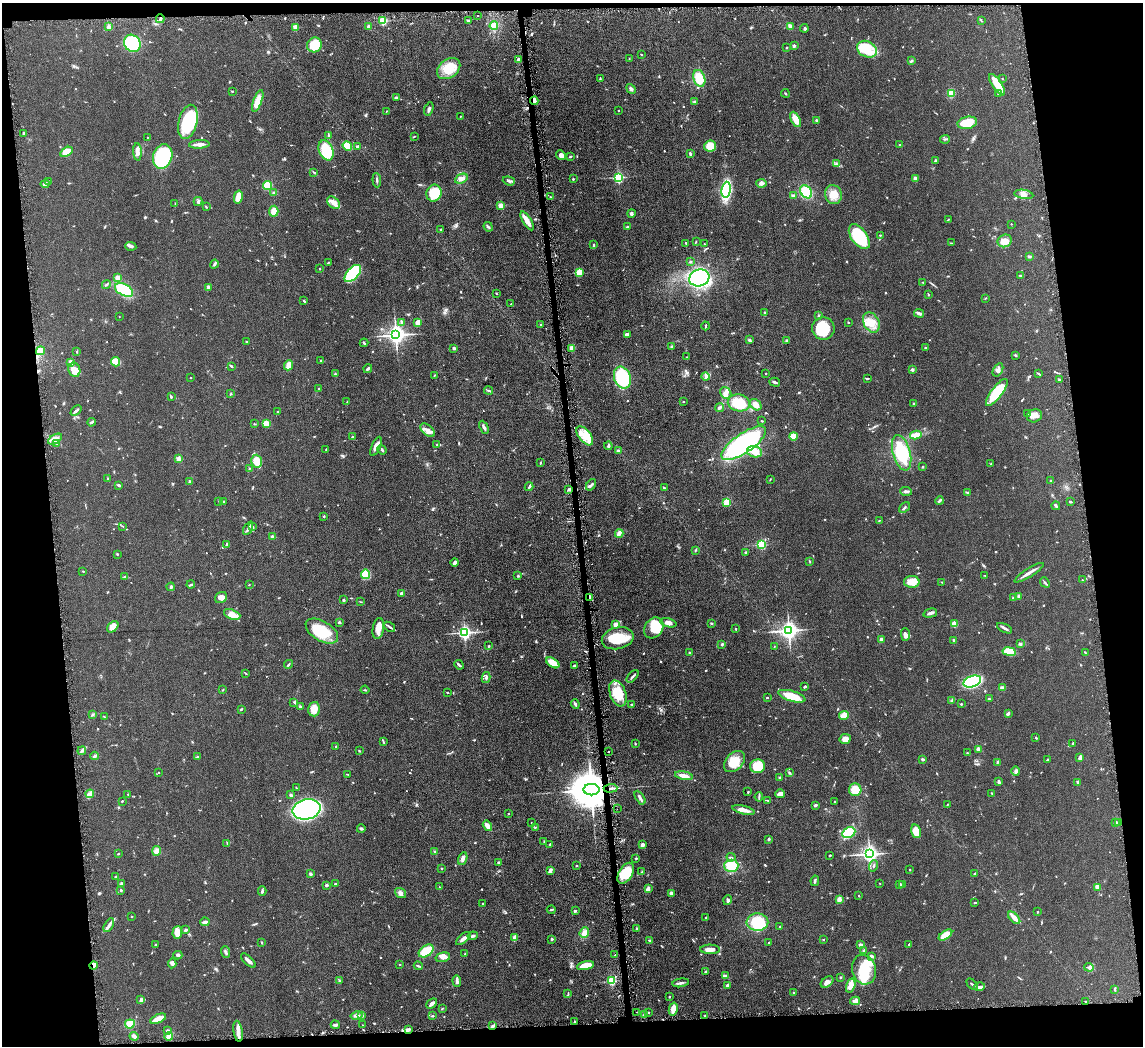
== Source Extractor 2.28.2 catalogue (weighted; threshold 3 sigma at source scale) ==
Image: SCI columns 1-4562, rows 128-4301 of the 4565 x 4533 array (HDU 1 of 3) = the unmasked area's bounding box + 8 px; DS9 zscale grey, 4 x 4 block average (1 PNG px = mean of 4 x 4 image px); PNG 1145 x 1048 px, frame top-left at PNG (2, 3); each listed source drawn as its Kron ellipse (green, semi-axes under 4 px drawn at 4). Shown black and unused: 13% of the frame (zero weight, under 3 of 6 exposures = <1% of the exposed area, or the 3 px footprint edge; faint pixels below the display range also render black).
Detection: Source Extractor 2.28.2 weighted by HDU 2 'WHT'. Background 0.0616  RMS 0.0057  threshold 0.0235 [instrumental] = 3 sigma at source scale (4.09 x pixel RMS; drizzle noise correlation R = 1.36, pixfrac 0.8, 0.05/0.05 arcsec/px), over >= 5 px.
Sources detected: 892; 3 too faint to see at this stretch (4 x 4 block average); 3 inside a brighter object's white glare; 7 cosmic-ray / hot-pixel residue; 2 long thin detections or spike segments (spike, bleed or trail) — neither listed nor drawn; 13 coinciding with a brighter row at this scale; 45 inside a brighter listed object's ellipse — not listed separately; of the other 819, all 500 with FLUX_AUTO >= 1.77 (the completeness limit of this list) listed and drawn (319 fainter detections not listed), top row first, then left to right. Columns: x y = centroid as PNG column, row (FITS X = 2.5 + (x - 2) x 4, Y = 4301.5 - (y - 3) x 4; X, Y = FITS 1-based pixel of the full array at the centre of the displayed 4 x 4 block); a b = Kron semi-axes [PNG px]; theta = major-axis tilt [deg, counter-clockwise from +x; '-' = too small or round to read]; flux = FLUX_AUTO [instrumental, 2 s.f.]
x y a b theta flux
477 16 2 2 - 1.9
160 19 4 2 - 5.4
383 21 2 2 - 260
468 21 3 2 - 5
981 21 3 2 - 2.6
494 25 4 4 - 33
368 26 3 3 - 5.1
790 26 4 3 - 14
108 27 4 4 - 6.5
295 27 2 2 - 87
804 28 4 3 - 3.8
132 43 9 8 - 250
314 45 8 7 - 88
794 46 2 2 - 24
787 48 2 2 - 2.5
867 49 10 8 -26 61
641 55 3 2 - 2
629 58 2 2 - 2.1
518 59 3 2 - 14
911 61 4 3 - 4.3
449 69 13 9 37 68
600 78 3 2 - 2.7
699 78 9 5 -73 63
1002 78 2 2 - 2.1
997 85 12 5 -56 55
631 89 5 3 - 7.4
232 91 2 2 - 2
785 93 4 2 - 2.6
951 93 4 3 - 28
998 93 2 2 - 2.4
396 98 3 3 - 3.8
258 101 11 4 69 48
534 101 4 2 - 21
694 101 3 2 - 3.6
429 109 7 3 72 7.6
618 110 2 2 - 2.3
386 111 2 2 - 2
460 116 2 2 - 2
795 119 8 4 -64 35
817 120 2 2 - 16
188 122 17 9 77 190
967 123 10 6 12 73
23 134 3 2 - 3.2
328 136 3 2 - 2.2
147 137 2 2 - 1.8
414 137 4 2 - 1.9
945 139 5 2 - 3.9
199 144 10 2 3 22
900 145 3 2 - 3.1
347 146 5 3 - 59
710 146 6 5 - 46
357 147 3 2 - 4.4
326 150 10 7 -67 130
67 152 7 4 31 42
137 152 8 3 -87 18
690 154 4 2 - 4.1
561 155 5 4 - 16
163 156 12 9 73 250
571 156 3 2 - 3.4
935 161 3 2 - 2.9
836 164 3 2 - 2.7
314 172 4 2 - 2.9
618 177 2 2 - 440
461 179 6 4 27 15
573 179 2 2 - 7.8
915 179 4 3 - 13
377 180 7 2 -86 5.6
509 181 6 3 -17 7.2
48 182 3 2 - 6.4
761 183 5 3 - 13
45 184 4 3 - 6.1
268 185 4 4 - 57
726 190 8 4 84 320
806 192 7 5 -53 95
274 193 3 2 - 2.7
434 193 9 7 70 92
1024 194 9 4 -9 15
793 195 4 3 - 4.5
833 195 9 8 - 35
238 197 6 3 78 44
550 197 3 2 - 2.1
198 201 4 2 - 5.2
175 203 3 2 - 2
334 203 7 5 -42 21
501 205 2 2 - 84
206 207 3 2 - 2.9
274 211 5 4 - 24
631 213 4 3 - 6.9
949 219 4 2 - 2.1
527 221 11 4 -58 25
1011 224 2 2 - 1.8
488 227 5 2 - 5.4
628 227 4 2 - 5
441 229 2 2 - 6.5
880 235 2 2 - 2.7
859 237 14 7 -54 200
696 241 2 2 - 2.2
1005 241 7 6 - 27
686 243 3 2 - 2.5
951 243 2 2 - 2
705 244 3 2 - 2.2
594 245 3 2 - 3.5
131 246 5 3 - 6.7
1029 257 4 2 - 5.1
690 261 3 2 - 4.1
328 263 3 2 - 2.1
214 264 4 2 - 5.1
319 269 3 2 - 1.9
353 273 10 5 47 260
579 273 2 2 - 130
1020 275 3 2 - 2.8
117 278 4 4 - 13
699 278 10 8 18 500
923 282 3 2 - 2.2
106 284 4 2 - 3.8
208 287 3 3 - 8.8
124 290 10 5 -28 170
496 293 3 2 - 2
928 295 2 2 - 2.5
985 298 3 2 - 1.9
304 301 3 2 - 3.7
511 304 2 2 - 2.4
764 312 2 2 - 2.5
919 313 5 2 - 12
119 316 2 2 - 2.2
819 316 3 2 - 3.7
402 322 4 2 - 4.8
848 322 2 2 - 8.8
871 322 11 7 -60 43
418 323 4 3 - 25
541 325 2 2 - 2
706 326 4 2 - 3.9
823 329 11 11 - 140
627 334 4 2 - 15
396 335 3 3 - 1900
749 340 4 2 - 5.5
786 340 2 2 - 4.1
246 342 2 2 - 5.9
364 343 4 2 - 3.7
672 347 3 3 - 4.3
454 348 2 2 - 29
572 348 2 2 - 84
925 348 2 2 - 8.4
40 351 4 3 - 27
77 351 2 2 - 2.4
1016 355 4 2 - 2.1
686 357 2 2 - 2
321 361 2 2 - 2.3
71 362 2 2 - 65
116 362 4 4 - 54
288 365 5 3 - 30
231 366 3 2 - 4.3
368 369 4 2 - 7.1
74 370 7 6 - 39
912 370 3 2 - 6.8
998 370 7 4 59 12
335 374 3 2 - 3
766 374 2 2 - 2.4
1039 374 4 2 - 3.5
434 375 3 2 - 2.3
705 377 4 2 - 5.2
191 378 2 2 - 1.8
622 378 11 8 -70 200
867 378 3 2 - 2.6
1059 380 4 2 - 2.7
775 382 5 2 - 7
318 389 2 2 - 2.5
488 390 4 2 - 4.7
997 392 16 5 53 140
726 393 6 5 - 14
231 394 2 2 - 2
171 397 3 2 - 2.8
683 401 2 2 - 1.8
347 402 3 2 - 2.2
739 403 11 8 -10 94
913 403 2 2 - 11
756 405 6 5 - 18
720 407 4 3 - 10
76 411 6 2 41 9.5
277 412 2 2 - 4.6
1027 413 2 2 - 2
1034 416 8 6 23 18
762 421 2 2 - 2.3
91 422 4 2 - 4.9
254 424 3 2 - 1.9
266 424 4 3 - 40
484 427 7 2 -63 9.3
427 430 8 5 -41 18
916 435 6 3 13 49
585 436 11 6 -51 41
793 436 4 4 - 47
352 437 2 2 - 3
55 439 8 4 30 21
744 443 26 9 34 570
57 444 2 2 - 1.9
437 445 2 2 - 2.8
376 446 10 3 67 22
608 446 4 3 - 8.1
326 449 2 2 - 2.6
382 450 5 2 - 5.6
618 451 3 2 - 11
754 452 8 5 -14 32
902 453 18 8 -74 160
179 459 2 2 - 77
256 461 6 5 - 48
540 463 4 2 - 2.5
991 464 2 2 - 2
923 467 2 2 - 3
249 468 3 2 - 2.2
108 479 2 2 - 2.4
770 479 2 2 - 2
189 481 3 2 - 2.8
1051 481 2 2 - 1.9
118 485 3 3 - 3.3
591 485 6 2 52 5
529 487 4 3 - 4.7
664 488 4 2 - 3.6
568 490 4 2 - 5.1
906 491 6 2 -4 7.5
967 492 4 2 - 3
219 501 2 2 - 1.8
223 501 2 2 - 2.7
939 501 4 2 - 6.1
727 502 4 3 - 43
1070 502 2 2 - 5.1
1056 506 4 2 - 7.6
904 507 6 2 39 4.6
324 516 2 2 - 2.3
879 520 2 2 - 1.8
122 526 3 2 - 2.2
253 527 2 2 - 2.6
248 528 7 2 63 8.2
619 533 4 2 - 19
272 536 3 2 - 5.1
227 544 4 3 - 7.5
761 545 2 2 - 320
695 551 3 2 - 2.6
745 553 4 3 - 4
117 554 3 2 - 3.3
810 561 3 2 - 2
455 563 4 3 - 9.5
83 571 3 2 - 1.9
1029 573 17 2 32 21
365 574 4 4 - 71
985 575 2 2 - 1.8
518 576 3 2 - 3.2
124 577 2 2 - 2.1
1082 580 2 2 - 3.6
912 582 8 6 0 37
942 582 3 2 - 2
1045 582 5 2 - 4.6
191 584 4 2 - 4.8
249 585 2 2 - 1.8
171 587 4 2 - 6.7
401 593 2 2 - 26
1019 596 4 3 - 6.7
221 597 6 5 - 20
590 597 3 2 - 3.9
1013 598 3 2 - 3
343 600 3 2 - 3.6
361 602 3 2 - 1.8
930 613 7 2 14 10
232 614 8 4 -20 29
339 622 2 2 - 15
668 623 8 4 -14 17
711 623 2 2 - 3.5
616 624 3 2 - 22
954 624 2 2 - 84
113 627 6 4 47 29
390 627 6 2 -37 6
378 628 10 5 79 30
654 628 11 9 52 83
1004 628 8 2 -27 7.3
735 629 2 2 - 2.3
789 630 3 3 - 1700
322 631 18 9 -31 120
464 632 2 2 - 950
905 635 6 4 -89 10
618 638 16 10 13 99
881 640 3 3 - 14
953 640 2 2 - 3.9
722 644 2 2 - 5.7
1020 644 3 2 - 5.8
489 646 3 2 - 2
774 646 3 2 - 2
690 652 2 2 - 5.1
1009 652 7 4 -9 65
1085 652 3 2 - 2.8
553 663 7 4 -35 52
288 664 4 2 - 4
459 665 5 2 - 6.6
574 666 3 2 - 4.1
246 674 4 2 - 2.2
633 676 7 2 48 6.5
486 678 5 2 - 5.7
972 681 9 5 20 340
805 686 3 2 - 6.9
1002 688 3 3 - 7.8
223 690 2 2 - 2.2
365 690 4 2 - 3.3
447 692 2 2 - 2.1
618 693 13 8 -70 86
792 696 14 5 -17 72
767 697 2 2 - 2.7
989 699 4 2 - 3
952 701 4 2 - 4.3
294 702 3 2 - 3.2
575 704 5 2 - 6.6
632 704 2 2 - 2.6
961 704 2 2 - 9.2
300 706 3 2 - 4.8
241 709 3 2 - 4.2
314 709 7 5 76 34
1008 713 3 2 - 7.9
93 714 2 2 - 2.2
844 715 5 4 - 28
104 717 3 2 - 1.8
1036 738 2 2 - 2.6
845 739 6 5 - 22
383 742 4 2 - 3.3
635 744 2 2 - 3.6
1073 744 4 2 - 2.4
336 746 2 2 - 2.4
978 749 3 3 - 17
82 751 4 2 - 4.9
359 751 3 2 - 2.6
609 751 2 2 - 2.7
967 753 2 2 - 2.6
95 756 4 2 - 6.2
198 757 3 3 - 4.2
1080 757 4 2 - 14
923 759 4 2 - 4.3
1047 760 3 2 - 2.5
734 761 12 8 47 50
997 762 3 2 - 3.2
757 766 7 7 - 79
1016 771 5 3 - 6.8
158 772 2 2 - 2.3
789 773 3 3 - 3.5
347 774 3 2 - 1.8
684 776 9 3 -11 28
780 777 3 2 - 4.4
999 782 3 3 - 4.3
1078 782 3 2 - 4.7
296 788 3 2 - 1.9
610 788 7 2 5 10
591 790 8 5 -1 15000
855 790 6 6 - 51
748 792 2 2 - 2.7
992 793 4 2 - 3
90 794 4 4 - 10
128 794 2 2 - 1.8
780 794 5 3 - 20
291 795 3 2 - 5.5
759 797 5 2 - 4
640 798 8 2 -58 9.4
767 800 4 2 - 2.2
122 801 2 2 - 3.7
835 801 2 2 - 2.6
815 805 4 3 - 4.1
947 805 4 2 - 2.8
307 809 14 10 13 610
617 809 2 2 - 2.1
743 810 11 3 -14 21
508 814 2 2 - 3
532 823 2 2 - 1.9
1116 823 2 2 - 23
1118 823 2 2 - 26
487 826 5 3 - 24
535 827 3 2 - 2.2
361 829 4 3 - 4.8
916 831 7 4 -76 49
849 833 7 5 27 100
768 839 3 2 - 4.5
544 842 4 2 - 2.4
227 843 2 2 - 2
550 844 2 2 - 3.4
643 845 3 2 - 20
157 851 5 4 - 18
434 851 3 3 - 4.2
118 854 3 2 - 2.2
869 854 3 3 - 1500
830 855 2 2 - 2.9
731 857 4 2 - 4
636 858 2 2 - 7.1
463 859 6 3 69 11
498 863 3 3 - 4.1
576 866 2 2 - 2.3
731 866 7 6 - 75
874 866 6 2 70 4.1
441 868 2 2 - 2.7
910 869 2 2 - 2.6
550 871 3 2 - 5.2
642 872 3 2 - 1.9
626 873 11 6 59 85
310 874 4 3 - 4.8
974 874 3 2 - 2.5
116 877 2 2 - 2.4
815 881 5 2 - 5.2
122 883 4 2 - 4.1
880 883 2 2 - 2.1
335 884 2 2 - 3.9
899 884 4 2 - 6.5
903 884 3 2 - 8.5
326 885 3 2 - 5.6
440 887 2 2 - 2.4
1098 887 4 3 - 21
648 888 4 2 - 5.3
121 890 2 2 - 11
262 891 4 2 - 5.4
401 893 6 4 -37 12
671 893 4 3 - 9.7
859 896 2 2 - 2
839 899 3 2 - 15
728 900 5 3 - 6.3
483 903 2 2 - 2.6
974 903 3 2 - 2.2
551 910 4 2 - 4
575 910 3 2 - 2
1037 912 2 2 - 3.8
131 916 2 2 - 1.8
706 918 3 2 - 3.6
1014 918 7 3 -45 20
205 922 5 2 - 12
757 922 11 8 -2 100
109 925 8 3 59 13
780 927 2 2 - 2.7
637 928 2 2 - 3.3
186 930 3 2 - 7.5
177 932 6 5 - 27
584 933 5 4 - 20
945 935 8 4 35 62
473 936 5 2 - 6.4
514 938 4 3 - 17
463 939 9 2 41 14
552 939 2 2 - 16
823 939 2 2 - 3
650 940 3 2 - 3.8
262 942 3 2 - 2.4
769 942 2 2 - 2.1
909 944 3 2 - 3.7
155 945 3 2 - 3.6
861 945 4 3 - 7.8
710 949 10 4 -2 19
864 950 2 2 - 7.1
426 951 8 5 34 54
226 952 6 2 -69 6.8
465 954 3 2 - 2.7
178 955 4 3 - 5.6
615 955 2 2 - 2.1
872 956 3 2 - 7.3
443 957 7 4 14 16
248 960 9 3 -44 15
172 963 5 4 - 7.2
399 964 2 2 - 2.3
94 965 4 2 - 34
418 966 4 2 - 4.6
585 966 9 3 13 65
1089 967 4 3 - 7.1
864 970 15 12 -76 99
706 972 3 2 - 2.2
725 976 4 2 - 10
840 977 3 2 - 2.2
339 981 2 2 - 2.3
457 981 6 2 -86 9.8
611 981 2 2 - 280
827 982 7 4 37 14
681 983 8 2 9 8.2
972 984 7 2 -43 3.9
727 985 3 2 - 8.7
851 985 7 4 75 24
980 987 5 3 - 9.2
1115 990 4 2 - 3.7
794 993 3 2 - 2.8
568 994 3 2 - 1.9
669 997 2 2 - 3.8
140 1000 4 2 - 4
855 1001 5 3 - 14
1085 1001 2 2 - 3
432 1003 6 2 44 13
442 1008 3 2 - 2.3
673 1009 6 3 77 35
636 1012 2 2 - 1.8
649 1012 2 2 - 2
644 1014 3 2 - 3.3
357 1016 6 3 11 9
362 1016 3 2 - 2
433 1016 3 2 - 1.9
705 1016 3 2 - 3.5
158 1019 8 2 24 55
574 1021 2 2 - 9.2
130 1024 5 4 - 42
335 1025 4 2 - 8.4
363 1025 2 2 - 2.4
493 1026 3 3 - 6.5
409 1029 2 2 - 2.7
168 1031 4 3 - 6.1
238 1031 10 4 -81 23
134 1036 4 3 - 14
169 1036 4 4 - 26
Overlapping masked pixels (flux is a lower limit): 5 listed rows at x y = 534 101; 590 597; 610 788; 591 790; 94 965
Diffuse or blended objects may show on this block-average render without a row.